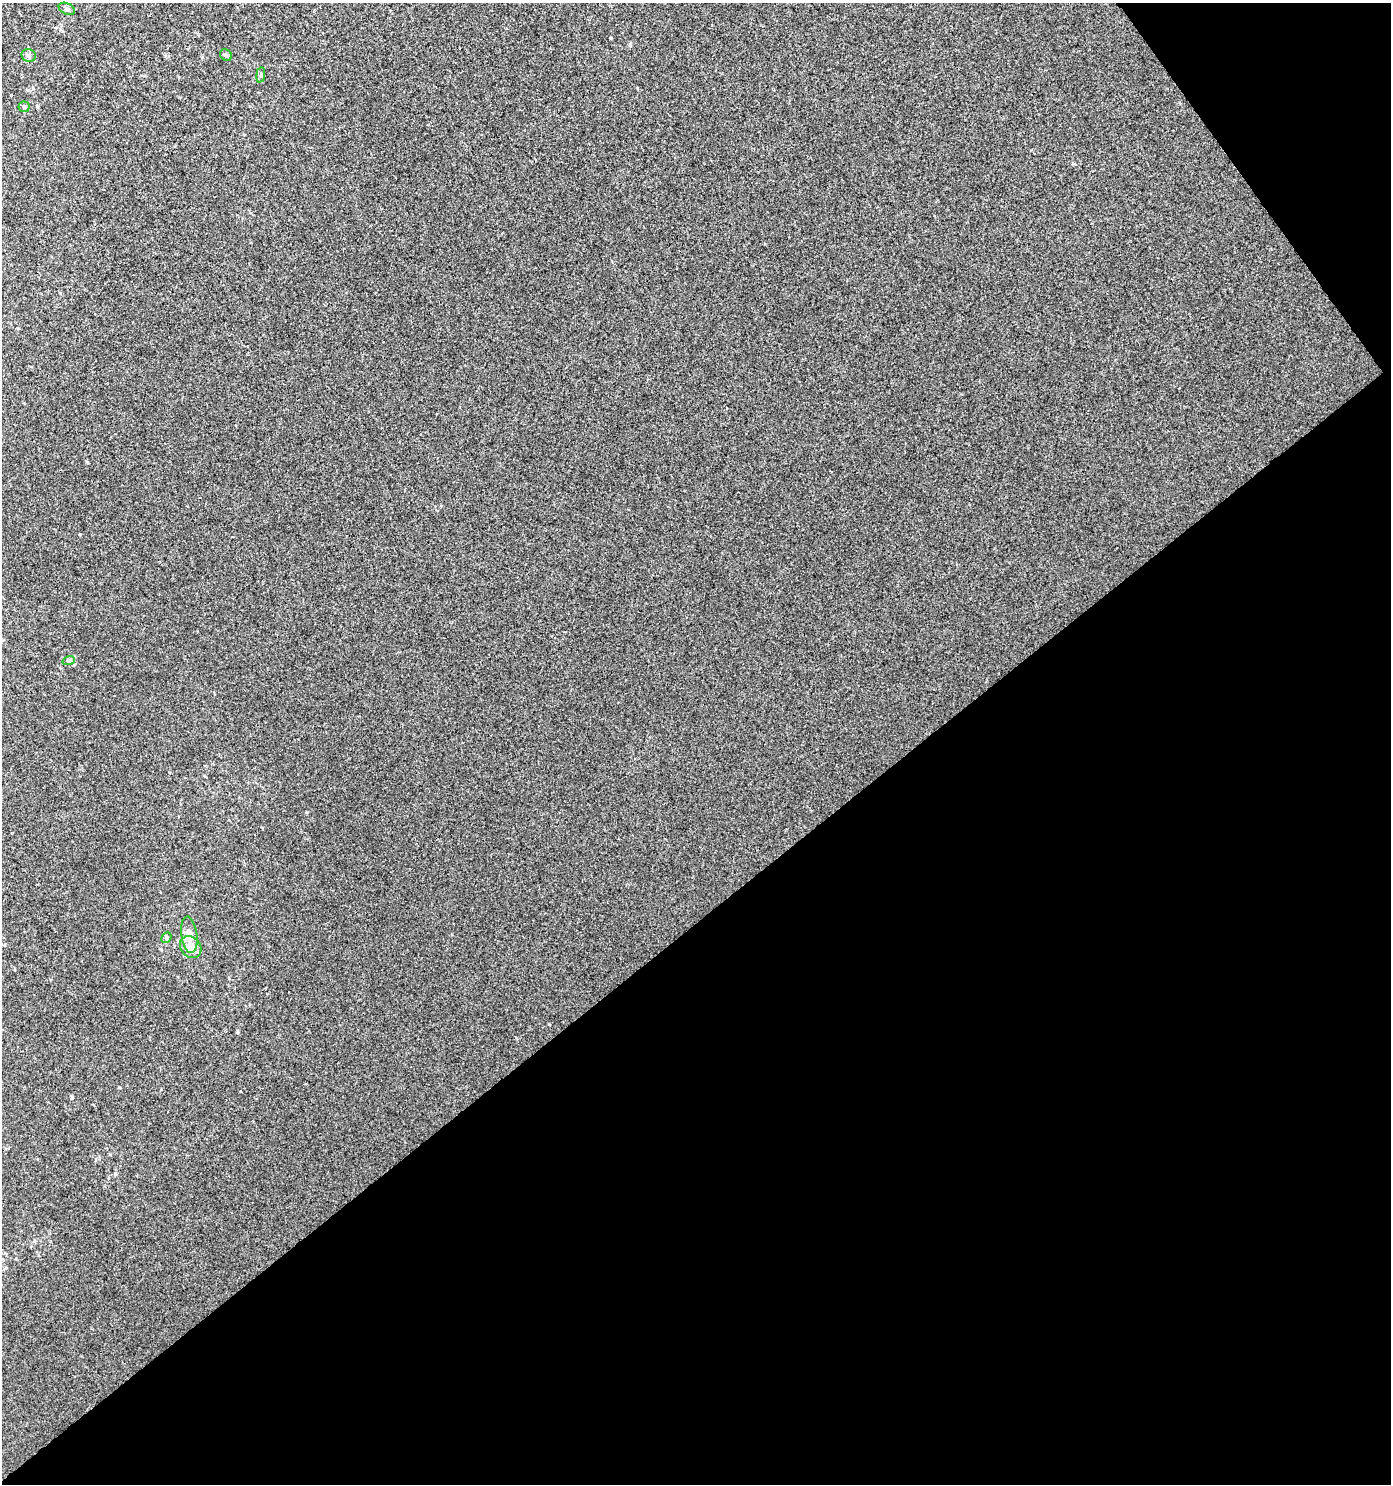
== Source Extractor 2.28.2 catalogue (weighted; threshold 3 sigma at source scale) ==
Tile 12 of 4 x 4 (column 4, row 3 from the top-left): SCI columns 4402-5790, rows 1529-3010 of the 5960 x 6034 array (HDU 1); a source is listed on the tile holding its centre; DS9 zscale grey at full resolution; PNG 1393 x 1486 px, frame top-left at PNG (2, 3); each listed source drawn as its Kron ellipse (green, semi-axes under 4 px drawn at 4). Shown black and unused: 40% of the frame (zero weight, under 3 of 4 exposures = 5% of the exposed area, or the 3 px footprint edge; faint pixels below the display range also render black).
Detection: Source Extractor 2.28.2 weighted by HDU 2 'WHT'; one run over the whole footprint, this tile lists its part. Background 4.34e-05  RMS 0.0044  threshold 0.0197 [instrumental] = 3 sigma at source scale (4.5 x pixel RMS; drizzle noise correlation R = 1.50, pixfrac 1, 0.0396/0.0396 arcsec/px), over >= 5 px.
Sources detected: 9; all 9 listed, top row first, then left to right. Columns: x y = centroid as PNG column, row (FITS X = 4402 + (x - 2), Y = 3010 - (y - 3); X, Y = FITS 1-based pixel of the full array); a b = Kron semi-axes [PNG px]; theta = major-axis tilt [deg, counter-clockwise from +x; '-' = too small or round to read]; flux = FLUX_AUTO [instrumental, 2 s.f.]
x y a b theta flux
67 9 8 5 -25 1
29 55 7 6 - 1.1
226 55 6 5 - 0.72
261 75 8 4 82 0.81
24 107 5 5 - 0.73
69 660 6 4 19 0.58
189 935 18 8 -82 3.8
166 937 6 4 46 0.75
191 947 12 10 -49 4.8